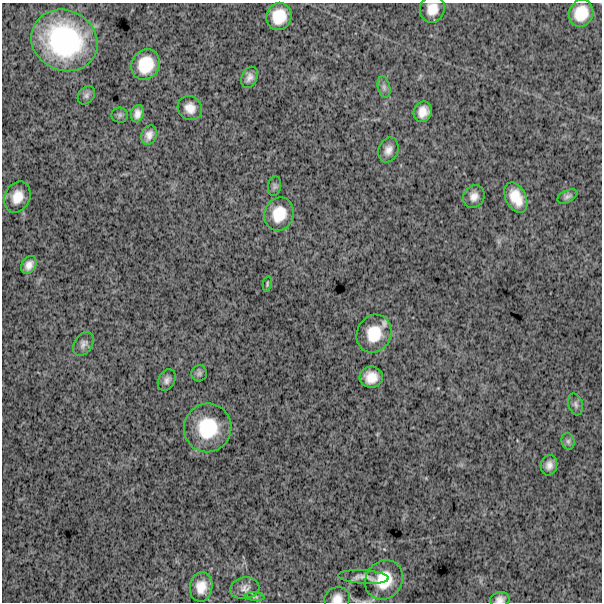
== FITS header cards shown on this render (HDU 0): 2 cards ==
NAXIS1  =                  600
NAXIS2  =                  600

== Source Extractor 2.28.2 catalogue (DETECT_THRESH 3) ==
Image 600 x 600 px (HDU 0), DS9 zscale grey, 1 PNG px = 1 image px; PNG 604 x 604 px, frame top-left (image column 1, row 600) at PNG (2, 3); each listed source drawn as its Kron ellipse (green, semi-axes under 4 px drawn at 4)
Background 1690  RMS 270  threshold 796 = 3 sigma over >= 5 px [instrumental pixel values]
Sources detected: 38; all 38 listed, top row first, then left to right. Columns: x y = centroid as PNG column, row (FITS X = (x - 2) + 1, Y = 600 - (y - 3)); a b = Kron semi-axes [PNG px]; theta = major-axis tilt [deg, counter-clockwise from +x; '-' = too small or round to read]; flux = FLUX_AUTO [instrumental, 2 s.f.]
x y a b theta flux
432 9 13 12 - 2.5e+05
581 13 14 12 65 3.8e+05
279 16 14 12 70 4.2e+05
64 40 34 30 -28 2.5e+06
146 65 16 13 63 5.1e+05
249 77 11 7 65 9.9e+04
384 87 11 6 -75 6.6e+04
86 95 10 7 50 6.2e+04
190 108 13 11 -42 1.8e+05
423 112 10 9 - 1.9e+05
137 114 9 6 77 1.1e+05
120 115 8 7 - 4.4e+04
149 135 10 7 69 1.1e+05
388 150 13 9 69 1.3e+05
275 186 10 6 79 4.6e+04
474 196 12 10 58 1.4e+05
567 196 11 6 25 5.4e+04
17 197 16 12 66 2.7e+05
516 197 16 10 -63 3.5e+05
279 214 17 14 70 4.2e+05
29 265 9 7 60 1.2e+05
267 284 8 3 80 2.6e+04
374 334 19 17 65 5.0e+05
83 344 13 8 56 8.8e+04
199 373 8 7 - 4.7e+04
371 377 11 10 - 2.6e+05
167 380 11 8 61 8.3e+04
576 404 11 7 -73 6.7e+04
208 428 24 23 - 9.0e+05
568 441 8 6 -76 5.5e+04
549 465 10 8 76 1.1e+05
364 577 25 6 -4 1.2e+05
384 580 20 18 52 5.5e+05
201 587 15 11 82 2.6e+05
245 588 14 11 10 1.1e+05
255 597 9 4 -5 3.0e+04
337 599 13 11 20 1.5e+05
500 599 10 7 10 9.4e+04
At the frame edge (FLAGS 8, measured only in part): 3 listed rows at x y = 432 9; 337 599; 500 599